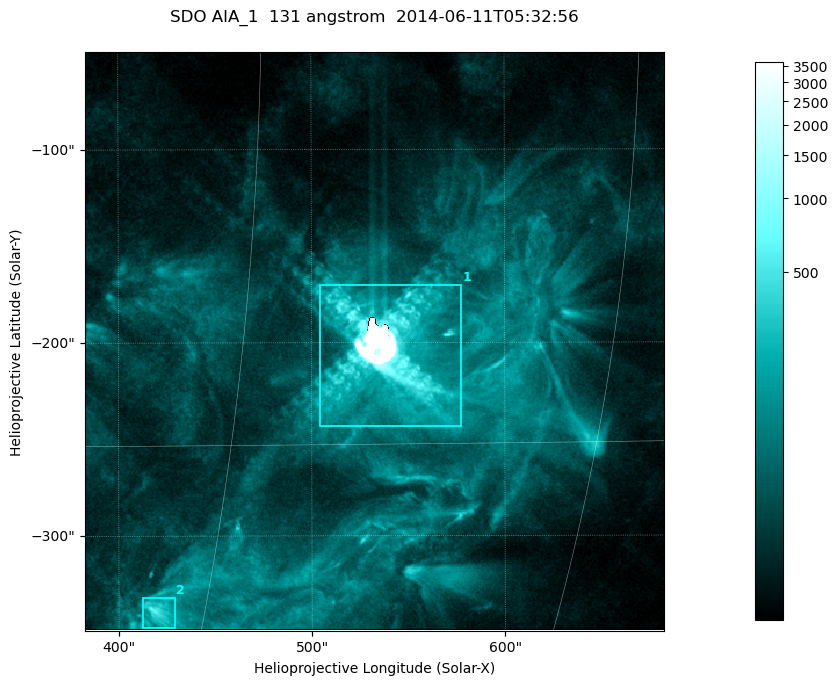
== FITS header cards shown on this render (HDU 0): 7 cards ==
TELESCOP= 'SDO     '           /
INSTRUME= 'AIA_1   '           /
WAVELNTH=                  131 /
WAVEUNIT= 'angstrom'           /
DATE-OBS= '2014-06-11T05:32:56.62' /
CTYPE1  = 'HPLN-TAN'           /
CTYPE2  = 'HPLT-TAN'           /

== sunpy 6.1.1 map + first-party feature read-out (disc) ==
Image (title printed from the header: SDO AIA_1  131 angstrom  2014-06-11T05:32:56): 499 x 499 px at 0.601 arcsec/px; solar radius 945 arcsec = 1573 px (partial field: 3.2% of the solar disc is inside the frame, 100% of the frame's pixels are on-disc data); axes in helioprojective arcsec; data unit not stated in the header (colour bar unlabelled)
Orientation: roll -0.139 deg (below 1 deg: not rotated)
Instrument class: DISC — disc imager (sunpy class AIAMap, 131 A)
Bright regions (active regions / flare kernels): reference = the on-disc median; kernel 5 px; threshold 5 sigma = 155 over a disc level ~37.1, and >= 1.15x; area >= 249 px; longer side >= 6 px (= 3.6 arcsec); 2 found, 2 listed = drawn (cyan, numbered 1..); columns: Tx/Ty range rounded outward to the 2 arcsec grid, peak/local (2 s.f.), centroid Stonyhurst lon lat
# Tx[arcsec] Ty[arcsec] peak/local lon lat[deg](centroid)
1 504..578 -244..-170 425 +35 -12
2 412..430 -348..-332 14 +28 -20